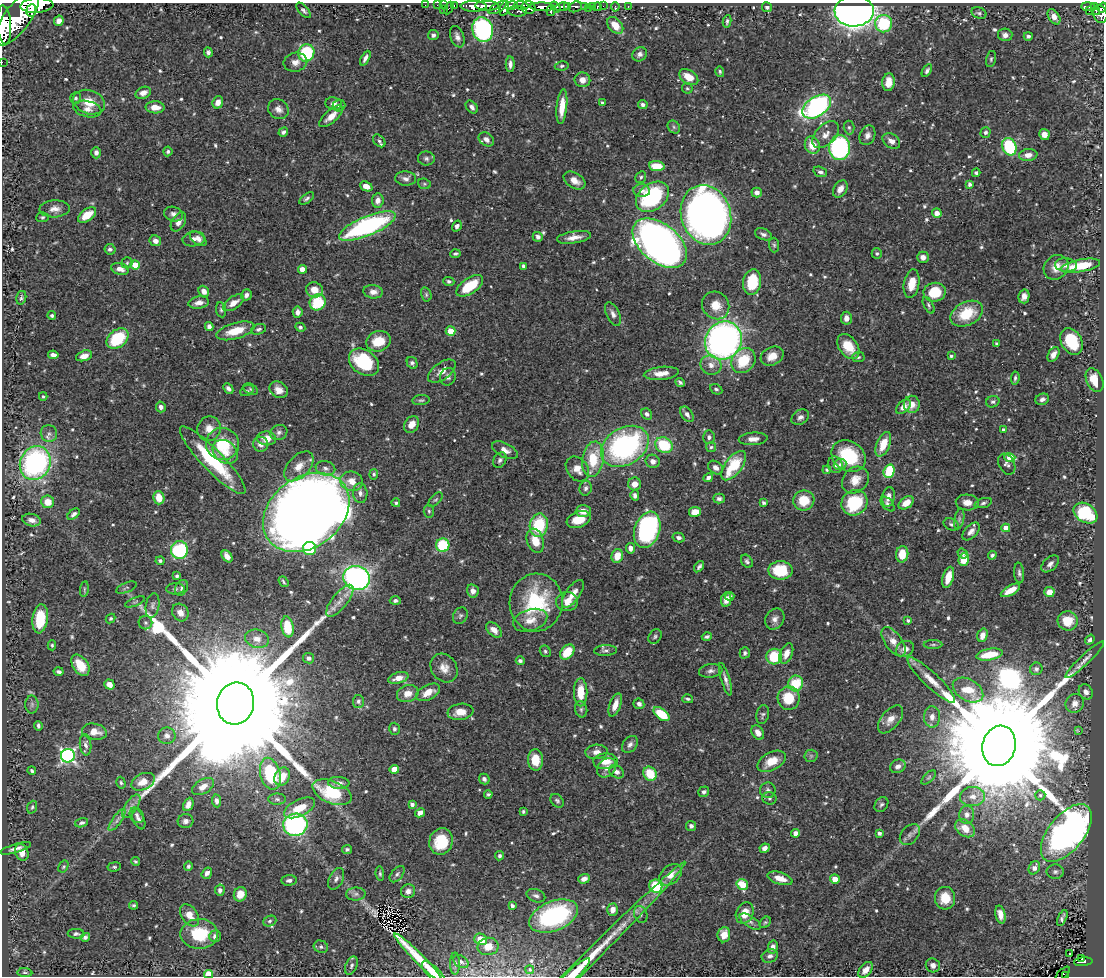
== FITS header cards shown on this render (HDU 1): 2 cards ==
NAXIS1  =                 1102
NAXIS2  =                  974

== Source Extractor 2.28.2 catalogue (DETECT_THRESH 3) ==
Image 1102 x 974 px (HDU 1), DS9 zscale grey, 1 PNG px = 1 image px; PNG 1106 x 978 px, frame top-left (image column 1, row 974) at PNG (2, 3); each listed source drawn as its Kron ellipse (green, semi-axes under 4 px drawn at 4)
Background 0.662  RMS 0.014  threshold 0.043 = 3 sigma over >= 5 px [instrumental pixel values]
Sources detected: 670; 2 with non-positive FLUX_AUTO (blend fragments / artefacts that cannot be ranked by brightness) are neither listed nor drawn; of the other 668, the 500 brightest by FLUX_AUTO listed and drawn (168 fainter detections omitted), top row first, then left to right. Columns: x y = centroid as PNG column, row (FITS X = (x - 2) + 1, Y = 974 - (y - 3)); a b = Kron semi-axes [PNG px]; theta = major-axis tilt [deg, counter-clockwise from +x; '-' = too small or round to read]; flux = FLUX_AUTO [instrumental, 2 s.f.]
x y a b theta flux
37 5 16 7 3 1500
425 5 2 2 - 5.5
437 5 2 2 - 4.9
444 5 3 2 - 9.9
454 5 3 2 - 12
521 5 7 3 -4 170
474 6 13 5 -1 720
487 6 12 4 -1 580
511 6 6 4 15 220
568 6 3 3 - 120
584 6 3 3 - 49
593 6 3 3 - 21
603 6 2 2 - 4.5
628 6 3 2 - 14
1088 6 7 3 -1 83
529 7 7 6 - 390
542 7 12 4 -2 700
555 7 6 4 -55 240
562 7 7 3 12 240
575 7 7 5 22 110
597 7 4 3 - 11
615 7 5 3 - 6.6
767 7 5 5 - 2.2
1094 7 4 3 - 70
449 8 6 3 63 35
498 8 10 4 31 210
504 8 8 4 76 200
588 8 3 2 - 4.9
1102 8 5 3 - 95
443 9 2 2 - 3.8
31 10 6 5 - 480
303 10 9 4 -47 2.7
518 11 9 5 -3 160
551 11 5 3 - 130
854 11 19 15 2 660
1089 11 2 2 - 3.3
1096 11 4 2 - 35
979 13 8 5 -22 2.1
1100 14 9 7 -74 300
1054 17 8 5 -58 6.3
17 18 32 13 54 4600
59 21 5 4 - 5.1
727 21 6 3 81 1.9
884 24 9 8 - 62
4 25 19 7 -86 2500
615 25 9 6 -49 15
483 30 12 10 -73 140
433 35 5 5 - 2.9
1005 35 7 6 - 4.2
1028 36 4 3 - 2.2
457 37 11 6 -69 4.4
208 52 5 4 - 2.7
306 53 9 8 - 61
640 54 8 6 40 4
365 58 8 3 63 3.7
991 59 8 5 76 1.8
2 62 2 2 - 5.3
295 62 12 9 11 6.7
510 64 8 4 89 4.3
562 66 7 4 9 1.8
927 71 7 4 58 2.8
720 72 5 4 - 1.6
689 77 10 7 -33 14
582 80 8 7 - 8.2
889 82 9 6 83 11
687 88 5 5 - 1.6
143 93 8 5 22 6.6
76 98 6 5 - 2.1
89 102 16 11 -20 17
218 102 6 5 - 7
602 102 3 3 - 1.6
334 103 8 6 -8 4.2
339 105 6 6 - 2.1
643 105 4 4 - 2.9
155 107 9 6 -2 10
472 107 7 5 -50 3.5
562 107 17 5 84 16
817 107 16 9 33 230
87 109 14 8 -13 6.9
278 109 11 9 -37 6.1
331 116 15 6 42 9.6
674 127 7 5 -48 2.2
849 127 7 5 -86 2
283 132 5 4 - 2.5
985 132 5 5 - 2.2
1044 134 5 5 - 7.4
826 135 16 9 45 8.5
867 135 10 7 66 4.7
486 139 8 6 -37 4.3
379 141 7 5 -47 2.7
891 141 10 6 -35 6.6
812 145 9 7 -66 15
1009 147 9 7 -68 66
839 148 12 10 -89 140
168 151 5 4 - 2
96 153 6 5 - 3.5
1028 155 9 6 7 7.1
426 158 8 7 - 2.9
657 166 8 5 -6 21
820 172 7 5 -17 2.7
976 173 4 3 - 2.2
641 177 6 5 - 1.9
406 178 10 7 -4 4.3
574 181 12 7 -32 9
424 184 6 5 - 1.5
969 184 4 3 - 2.6
366 186 6 4 -24 8.2
840 189 9 6 58 7.8
642 191 8 6 -4 4.6
757 192 5 5 - 4.4
652 197 18 13 38 110
307 198 8 4 37 2.6
378 200 7 5 83 5.9
55 209 15 8 3 7.8
937 213 5 4 - 6.6
173 214 10 7 -17 4.3
87 215 10 6 37 19
706 215 30 25 -72 730
42 217 6 5 - 1.6
178 222 10 6 58 5.7
367 226 30 9 22 170
457 226 6 4 56 2.8
763 234 9 5 -21 3.1
538 237 5 4 - 3.5
574 237 17 6 8 8.5
194 239 11 7 9 6.8
198 239 10 5 -40 4.8
155 241 6 5 - 4.7
660 243 31 19 -39 720
774 245 7 5 -88 1.8
110 249 5 5 - 2.6
877 253 5 5 - 1.7
455 254 5 3 - 1.7
923 257 6 5 - 5.1
127 263 5 5 - 1.6
135 265 5 4 - 25
1066 265 11 6 -4 5.7
524 266 4 4 - 3.6
1080 266 20 6 10 34
1056 267 13 11 43 11
120 269 9 5 -16 5.9
302 269 4 4 - 8.8
449 281 5 4 - 2
752 282 13 9 80 37
912 284 14 7 80 16
470 286 15 7 34 33
314 290 8 7 - 12
204 291 6 5 - 6
373 292 10 6 -7 5.9
935 292 11 9 9 31
426 294 7 5 -75 1.8
246 295 6 5 - 3.9
1024 296 7 5 76 4.8
21 298 7 5 77 2.3
318 302 8 7 - 41
199 303 10 6 9 5.9
234 303 12 6 33 8.4
716 305 14 13 - 15
929 305 9 4 -62 2
221 310 7 5 -80 2
298 312 5 5 - 4.6
613 314 13 6 -64 4.9
967 314 17 11 27 32
52 315 4 4 - 2.1
846 318 6 5 - 6.4
209 326 4 4 - 3.9
300 327 5 4 - 2
258 329 8 5 18 2.3
235 331 19 8 16 23
451 331 5 4 - 17
117 339 12 8 39 50
378 341 12 10 17 21
723 341 19 18 - 390
1072 341 14 10 -60 40
997 344 4 3 - 1.8
848 346 14 9 -53 21
1053 354 8 5 61 6.2
53 355 5 4 - 4.7
84 356 8 5 17 7.4
772 356 12 9 26 12
951 356 4 3 - 1.8
858 357 6 5 - 1.9
743 361 13 11 48 32
364 362 16 12 -36 66
412 363 6 5 - 2.8
711 365 10 9 - 6.7
442 371 16 8 35 8.4
661 373 17 6 6 11
448 377 9 7 70 3.7
1015 378 7 4 83 2.2
1095 380 12 8 -65 19
680 382 5 3 - 2
228 389 6 4 -47 3.1
250 389 8 5 -28 1.8
716 389 6 5 - 2
279 390 9 7 -34 7.5
247 391 7 5 29 1.8
43 396 4 3 - 1.6
1042 399 7 5 21 3.9
421 400 8 5 7 1.9
993 402 7 5 23 2.4
912 404 8 8 - 9.1
161 407 5 5 - 4.2
903 407 9 5 44 6.2
647 414 6 5 - 3
687 414 9 5 -53 4
800 417 9 7 33 4.3
412 424 9 7 56 9
209 429 12 11 - 10
1003 430 4 3 - 2.5
279 432 9 7 28 3.5
49 434 8 8 - 3.9
709 437 7 5 -89 2.7
266 438 9 7 -6 13
753 439 14 6 4 6.6
222 444 16 16 - 39
261 444 7 7 - 5.5
883 444 13 6 67 18
664 445 9 7 -32 45
625 446 25 18 31 200
711 447 5 5 - 1.7
505 450 14 7 -27 7.3
225 452 14 10 -40 12
849 456 18 14 -35 55
1010 457 5 4 - 18
593 459 18 11 80 35
213 460 46 10 -46 69
500 460 8 6 57 2.8
653 461 7 6 - 5.2
35 463 17 15 62 190
840 464 6 5 - 3.2
1007 464 11 7 -61 3.5
835 465 8 7 - 4.5
299 466 18 10 46 13
734 466 17 8 53 41
325 468 10 7 -15 4.5
715 468 8 6 -37 5.7
577 469 13 10 -53 11
827 470 4 3 - 1.7
889 471 7 5 72 50
374 474 5 4 - 1.7
708 478 5 4 - 3.4
855 480 14 12 45 14
352 481 11 9 -17 13
634 484 6 6 - 8.4
586 488 7 6 - 3
360 493 10 7 -85 4.6
635 495 5 4 - 3.5
888 497 10 6 80 6.3
159 498 7 5 -75 16
719 499 6 5 - 2.8
436 500 9 5 47 1.9
804 500 10 10 - 23
48 502 6 6 - 12
967 502 11 8 -3 8.1
396 503 4 4 - 1.6
763 503 4 3 - 1.8
854 503 13 12 - 60
906 503 8 5 35 12
983 503 9 4 17 2.5
888 504 9 5 -47 2.8
429 511 6 5 - 1.9
583 511 7 6 - 8.3
306 512 47 35 36 2300
695 512 6 5 - 13
1085 513 13 9 -33 73
74 514 7 4 40 3.4
579 519 12 8 21 15
959 519 10 5 79 3
32 520 9 6 -13 5.8
951 524 8 5 -27 2.2
539 525 11 9 78 45
1006 528 4 4 - 11
647 530 19 12 70 170
971 531 11 6 47 4.8
679 537 6 4 -13 3.2
535 541 12 8 -72 16
443 545 6 6 - 46
310 548 6 6 - 46
630 548 5 4 - 5.5
179 550 9 8 - 97
963 553 5 4 - 2
902 554 8 6 85 16
992 555 4 4 - 2.1
227 556 7 4 -53 6.4
617 556 7 5 73 14
964 560 6 5 - 21
160 561 4 4 - 1.8
747 561 7 5 -55 2.4
1050 564 10 6 44 4.8
699 567 6 4 53 2.4
780 570 12 9 0 34
1019 573 10 5 -84 2.9
177 576 4 3 - 1.8
948 577 11 5 74 16
356 578 13 12 - 310
283 582 6 3 -52 1.6
126 588 11 5 22 2.1
182 588 8 6 60 2.9
84 589 8 4 82 1.6
175 589 9 5 2 2.6
1010 590 11 4 30 12
473 591 6 5 - 5.6
1049 592 5 5 - 9.8
573 594 16 7 55 9.2
730 596 4 4 - 2.7
726 599 7 5 78 6.4
340 601 19 7 51 9
395 601 5 4 - 2.8
135 602 11 3 21 1.7
536 602 29 26 81 79
567 602 11 9 8 9
152 605 12 7 80 3.8
180 612 9 8 - 7.7
460 616 9 7 63 2.7
111 618 5 4 - 1.5
40 619 15 7 83 30
775 619 11 9 56 5.3
530 620 17 10 17 11
908 620 4 3 - 1.7
1068 621 10 9 - 21
145 623 7 6 - 2.6
287 627 10 6 -81 28
494 630 9 6 -43 7.4
982 635 7 5 73 7.1
655 637 8 6 54 2.2
707 637 5 3 - 2
257 639 12 9 -14 8.5
1090 640 5 4 - 2.6
893 642 17 8 -54 11
52 645 5 4 - 1.6
933 645 9 3 0 1.7
905 649 9 7 33 7.2
545 651 6 5 - 1.8
605 651 11 5 2 2.9
567 652 8 6 49 25
745 653 5 5 - 2.2
786 654 10 6 68 8.2
989 655 13 5 10 21
774 657 8 8 - 38
308 658 5 5 - 4
1085 660 26 5 43 6.4
520 661 4 4 - 2.4
80 665 12 7 -55 22
444 668 15 12 -54 10
1036 669 6 6 - 3.2
711 671 12 6 8 4
59 672 5 3 - 2.3
398 678 10 5 15 9.4
725 679 17 4 -73 4.8
931 680 32 7 -43 17
796 683 8 7 - 31
109 684 5 5 - 6.5
968 690 16 10 -30 22
428 692 13 7 28 13
581 692 14 6 -89 20
1086 692 8 6 -55 4.8
408 694 11 8 18 12
789 698 11 11 - 24
688 699 5 3 - 1.7
358 701 6 5 - 2.9
236 703 21 18 76 100000
1075 703 10 9 - 7.1
32 704 9 6 90 2.8
639 704 5 5 - 4
615 705 12 5 70 8.5
581 709 8 6 -77 2.5
460 712 13 8 9 14
661 714 9 5 -37 32
763 715 9 6 78 2.4
932 717 10 8 88 6.8
890 719 16 9 50 8.8
38 726 5 3 - 2.1
394 729 6 5 - 2.5
1079 731 4 3 - 2.1
94 732 12 8 -10 10
758 732 8 5 -56 5.8
167 736 8 8 - 4.8
630 744 9 6 53 4
86 745 10 5 -84 3.6
999 746 20 16 74 74000
596 752 11 7 5 6.2
68 756 7 6 - 260
811 756 6 6 - 2
535 760 10 7 -88 19
605 761 12 8 2 14
772 761 15 9 28 16
898 766 8 6 28 5
607 768 11 8 46 7.1
394 769 4 4 - 16
32 771 4 3 - 1.7
616 772 8 6 -37 4.8
270 774 16 10 -75 68
650 774 7 6 - 26
282 777 9 7 63 17
929 777 9 4 45 2
484 779 5 5 - 3.2
143 782 12 8 25 12
121 783 6 4 -73 1.7
339 783 10 6 -4 5.6
203 787 12 7 31 7.2
768 790 8 7 - 3.6
332 792 21 11 -22 60
704 792 5 5 - 2.3
488 794 4 3 - 2
1040 795 5 5 - 1.7
972 796 12 9 3 8.8
769 798 7 6 - 1.8
277 799 9 5 -1 2.5
216 801 6 4 -82 3.2
557 801 8 5 -49 2.2
188 804 7 5 65 6.7
412 804 4 3 - 3.7
881 805 8 6 51 2.6
131 806 13 6 55 5.6
32 807 6 4 70 1.8
300 808 17 8 26 20
523 811 3 3 - 1.6
420 813 5 4 - 6.5
137 815 8 6 -53 3
967 815 9 7 86 4.7
139 819 10 5 -66 3.7
117 820 13 4 55 4.3
186 821 8 7 - 4
82 823 7 4 17 2.5
295 825 12 11 - 170
691 826 5 5 - 3.3
965 828 11 7 -35 13
795 833 4 4 - 7.8
879 833 4 3 - 3.1
1066 833 34 18 51 790
910 835 12 8 49 5.2
441 841 13 11 72 33
15 848 16 4 16 5.5
765 848 5 4 - 3.9
347 849 5 4 - 1.8
22 852 8 6 -68 9.7
500 856 5 4 - 2
136 861 4 4 - 1.9
188 866 5 4 - 1.9
63 867 6 4 60 1.6
114 867 7 4 7 1.7
1034 868 7 5 61 5.1
1055 872 8 7 - 2.9
207 873 6 5 - 4.3
380 874 7 4 -84 1.7
397 874 9 5 50 2.8
671 875 13 9 41 9.9
780 878 13 6 -17 9.5
336 879 11 7 63 4.3
584 879 6 4 19 4.7
835 879 5 5 - 11
289 880 7 5 4 3.2
742 885 6 5 - 24
656 886 7 6 - 45
220 890 5 5 - 3.5
408 891 7 6 - 4.7
240 894 7 6 - 13
356 894 10 6 1 3.8
536 896 9 6 -19 3.2
945 898 11 10 - 19
134 905 4 4 - 1.7
512 906 4 3 - 2.7
613 910 6 5 - 7.9
745 913 11 8 65 15
641 914 9 6 -69 3.1
190 915 12 8 -54 12
1000 915 9 5 -77 7.5
554 916 26 14 22 120
1062 918 8 3 66 2.8
270 921 7 5 19 2.2
750 922 12 5 -34 3.9
765 922 6 4 48 1.6
76 934 8 5 -2 2.4
199 934 19 15 0 42
724 935 8 6 83 11
215 936 6 5 - 3.7
85 937 5 4 - 2.6
481 939 6 5 - 18
488 946 10 8 9 11
321 947 7 6 - 2.2
773 947 6 5 - 4.4
1070 954 3 2 - 3.5
770 956 8 6 21 3.6
419 958 34 5 -45 23
589 959 137 7 45 42
1082 959 3 2 - 14
461 962 8 5 -34 3.2
1083 962 9 3 4 78
455 963 11 5 89 2.8
933 965 7 6 - 5.5
351 966 9 5 64 2.6
530 970 4 4 - 2.7
866 970 9 5 52 6.6
25 973 7 4 -6 1.9
433 973 15 6 -44 16
574 973 21 5 42 15
209 974 4 4 - 39
1063 974 9 3 44 29
1065 975 3 3 - 22
At the frame edge (FLAGS 8, measured only in part): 8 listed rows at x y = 1102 8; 1100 14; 4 25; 2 62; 433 973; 574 973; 209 974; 1065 975
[168 fainter detections neither listed nor drawn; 2 non-positive-flux detections neither listed nor drawn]